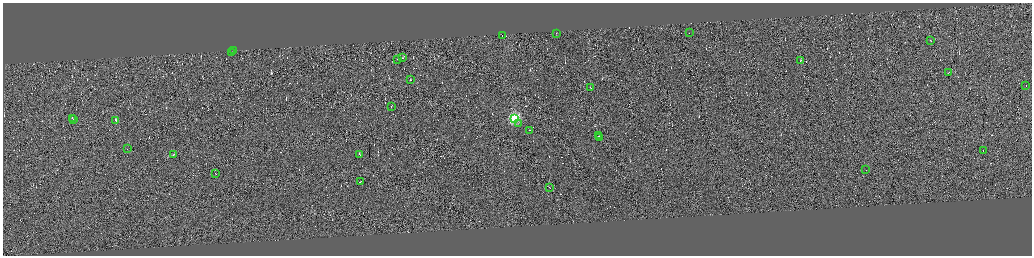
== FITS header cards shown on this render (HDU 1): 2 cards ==
NAXIS1  =                 4117
NAXIS2  =                 1014

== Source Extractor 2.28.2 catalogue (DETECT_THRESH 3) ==
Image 4117 x 1014 px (HDU 1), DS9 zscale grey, zoomed out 1/4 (1 PNG px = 4 x 4 image px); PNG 1034 x 258 px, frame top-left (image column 4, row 1011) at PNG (3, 3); each listed source drawn as its Kron ellipse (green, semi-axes under 4 px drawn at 4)
Background 0.00331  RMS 1.8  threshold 5.27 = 3 sigma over >= 5 px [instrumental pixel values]
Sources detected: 647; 617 cannot appear on this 1/4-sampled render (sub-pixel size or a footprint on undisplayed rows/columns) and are neither listed nor drawn; the other 30 listed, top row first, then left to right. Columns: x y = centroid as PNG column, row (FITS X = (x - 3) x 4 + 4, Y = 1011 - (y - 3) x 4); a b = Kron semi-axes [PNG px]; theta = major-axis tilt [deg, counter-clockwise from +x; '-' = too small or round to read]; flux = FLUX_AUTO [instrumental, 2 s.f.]
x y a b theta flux
689 32 2 1 - 2.5e+03
556 33 2 1 - 4.1e+03
502 35 2 1 - 1.4e+06
930 40 2 1 - 7.4e+03
233 50 2 1 - 4.4e+03
231 53 3 1 - 5.2e+03
402 58 2 1 - 3.9e+03
397 59 2 1 - 2.2e+03
801 60 2 1 - 2.5e+03
948 72 2 1 - 2.3e+03
410 80 2 1 - 4.7e+03
1025 86 2 1 - 3.7e+03
590 87 3 1 - 4.7e+03
391 106 3 1 - 4.3e+03
73 118 3 1 - 1.5e+04
514 118 3 3 - 1.1e+05
74 120 2 1 - 1.4e+04
116 120 4 1 - 5.4e+04
518 123 2 1 - 1.8e+03
530 130 2 1 - 4.1e+03
598 135 2 1 - 6.0e+03
599 137 2 1 - 4.2e+03
127 149 2 1 - 2.8e+03
983 151 2 1 - 5.9e+03
359 154 3 1 - 4.9e+03
173 155 3 1 - 4.9e+03
865 169 2 1 - 7.5e+03
215 173 2 1 - 2.7e+03
360 181 3 1 - 1.0e+04
549 187 2 1 - 2.7e+03
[617 sub-pixel or undisplayed-footprint detections neither listed nor drawn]